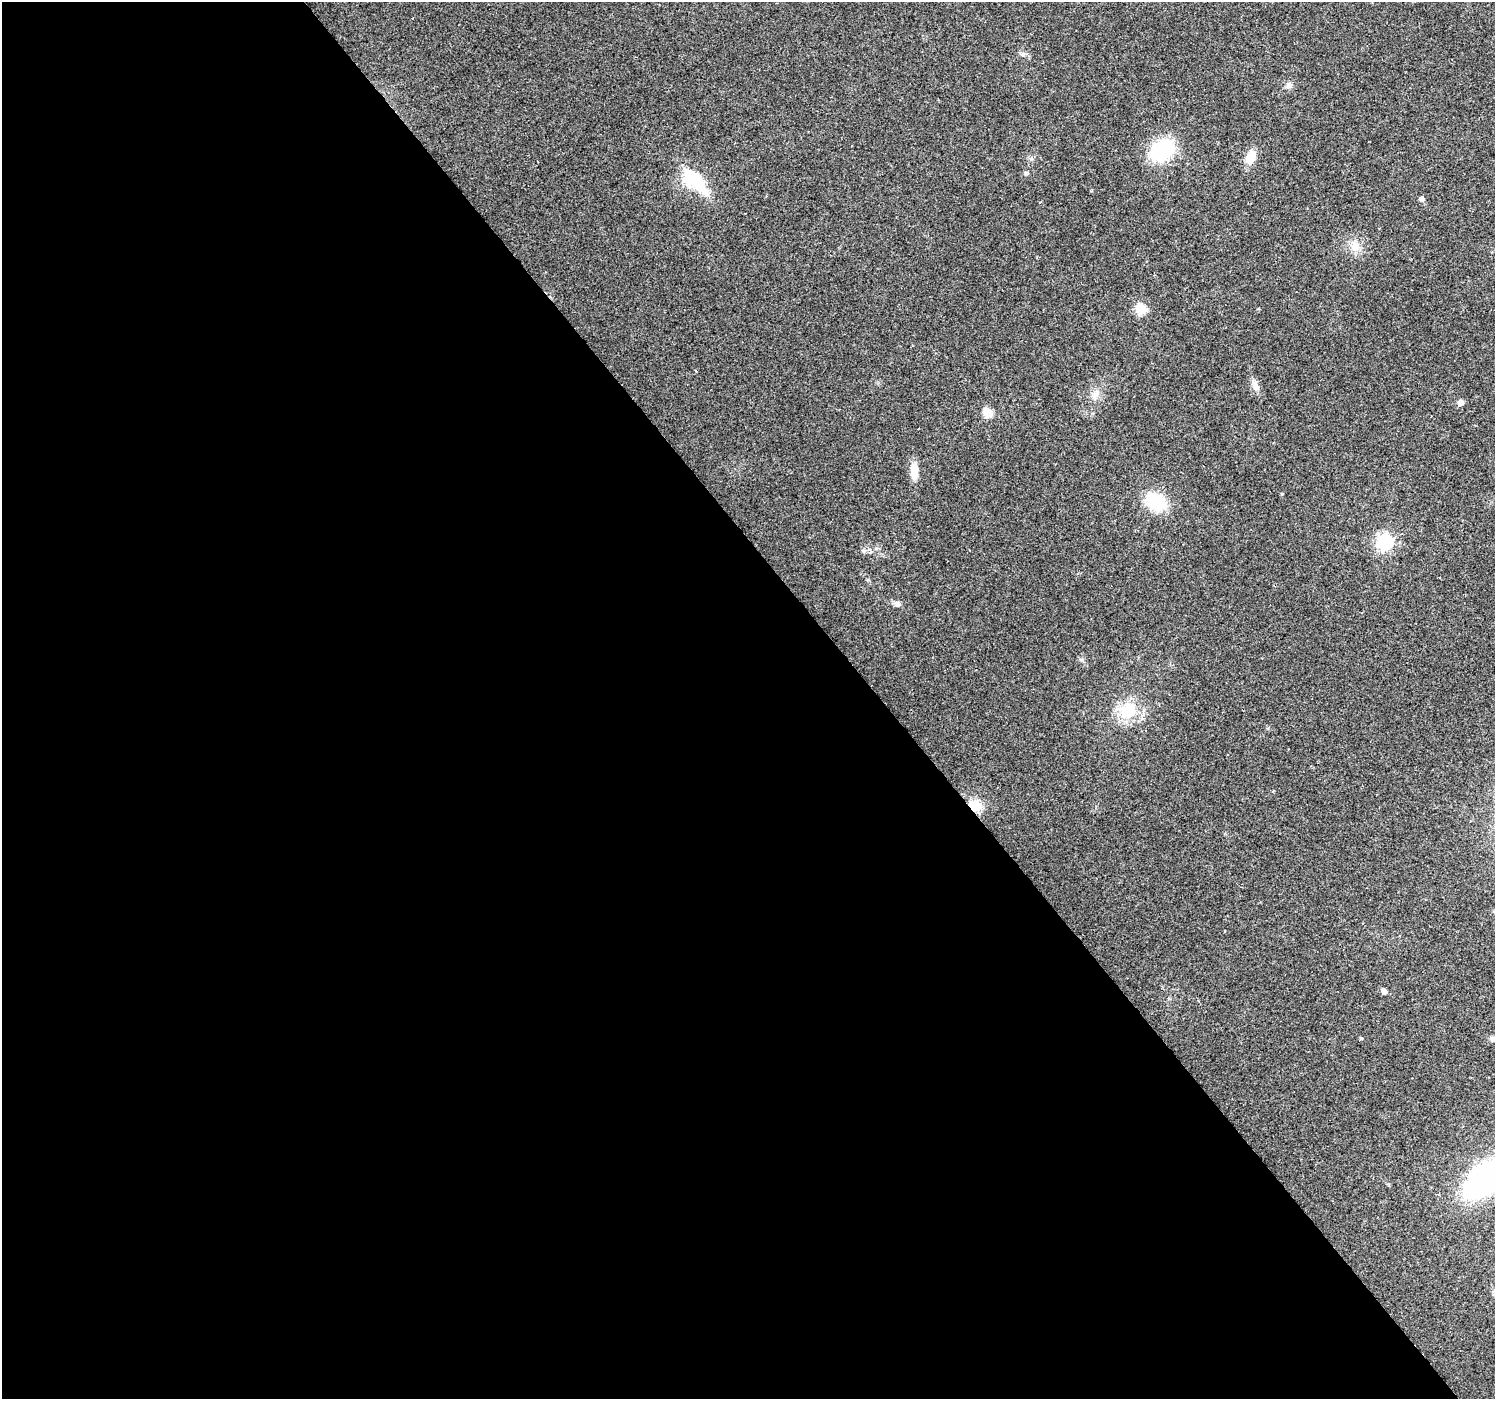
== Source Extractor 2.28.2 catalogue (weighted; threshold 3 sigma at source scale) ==
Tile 9 of 4 x 4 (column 1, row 3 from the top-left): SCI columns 4-1496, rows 1594-2990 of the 5976 x 5916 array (HDU 1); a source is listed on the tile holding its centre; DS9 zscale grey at full resolution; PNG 1497 x 1401 px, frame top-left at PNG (2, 2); no overlay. Shown black and unused: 59% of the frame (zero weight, under 2 of 3 exposures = <1% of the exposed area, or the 3 px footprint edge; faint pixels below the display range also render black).
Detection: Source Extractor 2.28.2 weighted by HDU 2 'WHT'; one run over the whole footprint, this tile lists its part. Background 0.106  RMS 0.0086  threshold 0.0387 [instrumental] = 3 sigma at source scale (4.5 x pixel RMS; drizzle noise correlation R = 1.50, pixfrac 1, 0.0396/0.0396 arcsec/px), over >= 5 px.
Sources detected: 23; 1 cosmic-ray / hot-pixel residue — not listed; the other 22 listed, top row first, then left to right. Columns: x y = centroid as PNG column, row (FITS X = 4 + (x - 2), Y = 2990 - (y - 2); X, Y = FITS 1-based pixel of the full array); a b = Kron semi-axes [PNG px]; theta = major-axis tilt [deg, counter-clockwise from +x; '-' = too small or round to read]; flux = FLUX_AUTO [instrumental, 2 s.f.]
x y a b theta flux
1023 54 6 5 - 1.6
1289 85 10 7 63 3.3
1162 150 23 17 37 63
1251 157 16 10 66 12
1026 173 5 4 - 1.7
695 181 36 16 -46 43
1422 199 5 4 - 4.2
1355 247 15 11 89 9.6
1141 309 6 5 - 58
1255 385 16 8 -74 5.7
1096 394 12 7 56 4.9
1460 403 5 5 - 7.7
988 412 5 5 - 40
914 471 20 9 -88 11
1156 502 21 16 -29 38
1385 542 7 6 - 230
897 604 9 7 -12 3.3
1128 711 23 18 39 31
975 805 16 13 -19 15
1384 991 6 5 - 4.4
1361 1038 4 3 - 1.1
1487 1178 44 21 41 230
Overlapping masked pixels (flux is a lower limit): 1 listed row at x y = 975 805
Isophote crosses this tile's border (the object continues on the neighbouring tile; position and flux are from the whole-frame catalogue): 1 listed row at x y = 1487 1178
Unlisted compact peaks at least as high as the median listed source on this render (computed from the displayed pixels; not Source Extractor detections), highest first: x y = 864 551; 1082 660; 1282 494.